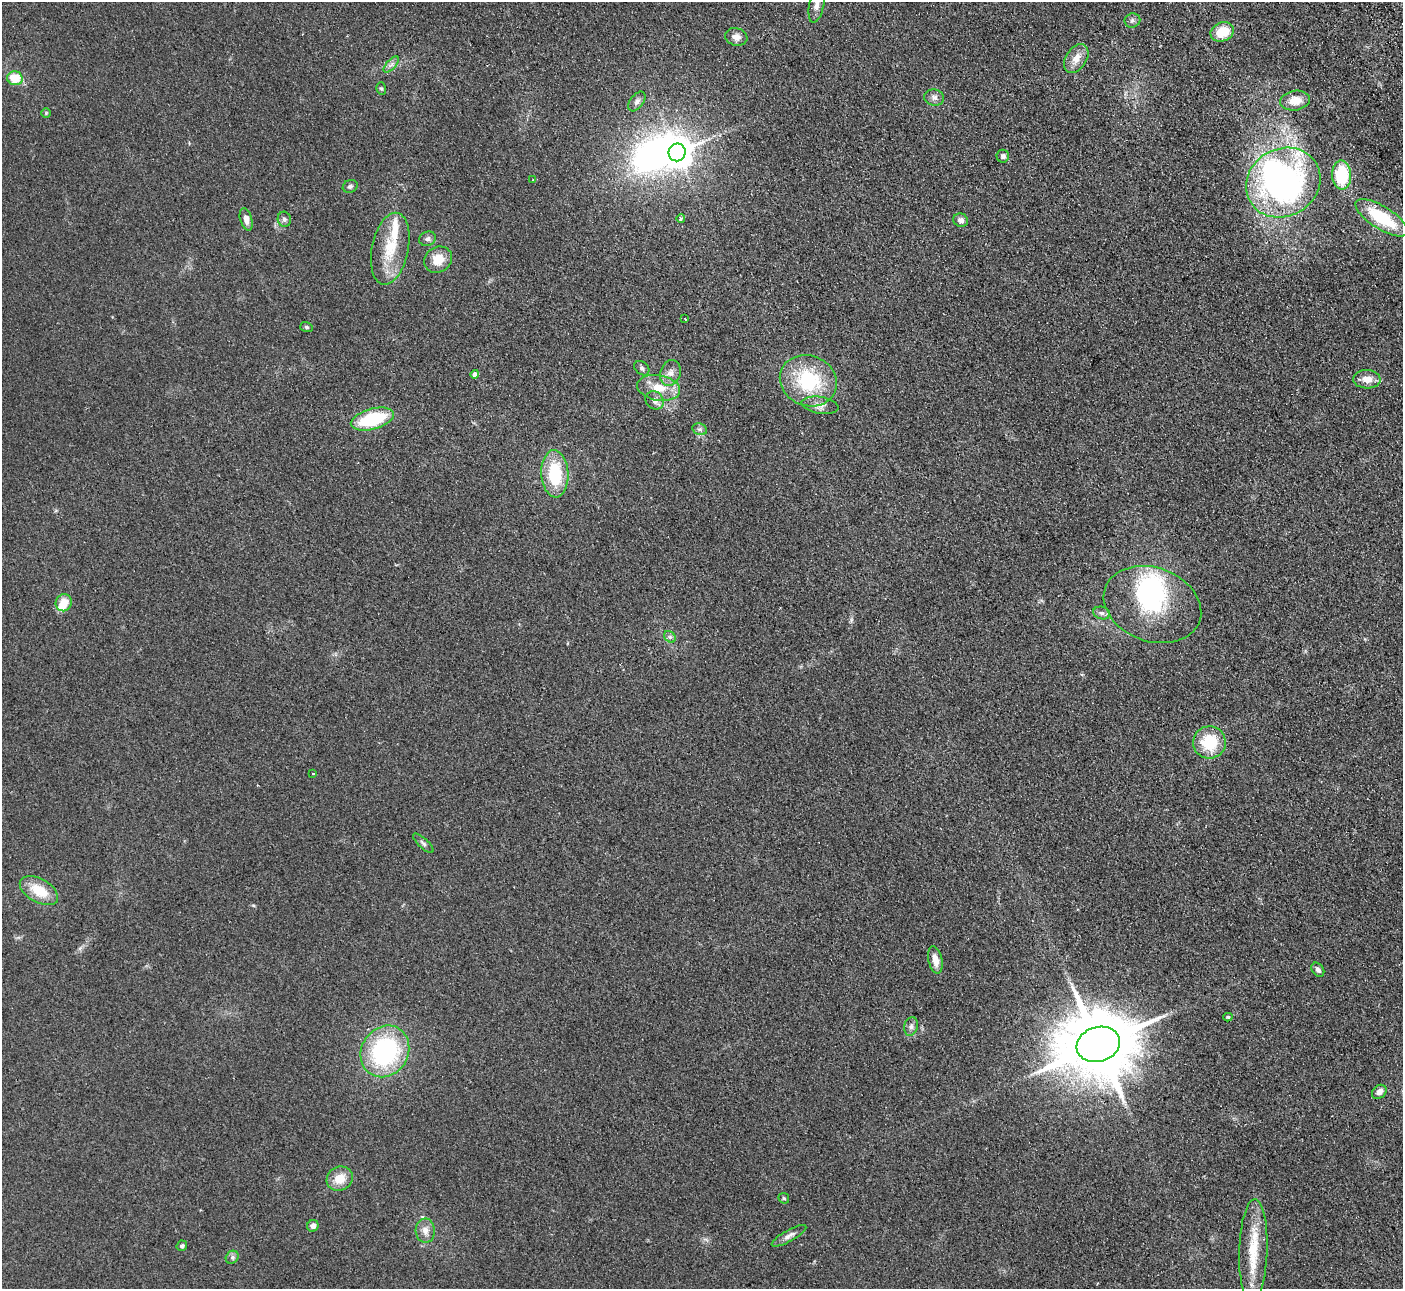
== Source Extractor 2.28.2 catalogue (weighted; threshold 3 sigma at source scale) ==
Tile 10 of 4 x 4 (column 2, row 3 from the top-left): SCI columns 1455-2855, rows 1470-2756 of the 5710 x 5643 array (HDU 1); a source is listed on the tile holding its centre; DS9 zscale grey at full resolution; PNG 1405 x 1291 px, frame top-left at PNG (2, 2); each listed source drawn as its Kron ellipse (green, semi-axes under 4 px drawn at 4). Shown black and unused: <1% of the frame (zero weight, under 2 of 3 exposures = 3% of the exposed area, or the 3 px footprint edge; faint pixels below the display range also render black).
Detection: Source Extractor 2.28.2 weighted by HDU 2 'WHT'; one run over the whole footprint, this tile lists its part. Background 0.0981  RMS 0.01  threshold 0.0467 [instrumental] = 3 sigma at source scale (4.5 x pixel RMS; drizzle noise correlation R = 1.50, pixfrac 1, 0.05/0.05 arcsec/px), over >= 5 px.
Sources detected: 68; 4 inside a brighter object's white glare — neither listed nor drawn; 2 inside a brighter listed object's ellipse — not listed separately; the other 62 listed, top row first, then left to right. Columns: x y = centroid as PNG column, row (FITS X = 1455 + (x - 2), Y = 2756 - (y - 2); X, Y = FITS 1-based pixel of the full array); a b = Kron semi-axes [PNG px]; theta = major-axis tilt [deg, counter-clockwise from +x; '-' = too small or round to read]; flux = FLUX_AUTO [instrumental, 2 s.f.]
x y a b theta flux
817 4 18 7 78 8.1
1132 20 8 7 - 3
1222 32 12 9 21 25
736 37 11 8 -11 7.1
1076 59 16 10 58 11
391 65 10 4 48 3.3
15 78 8 7 - 23
381 88 6 4 -73 1.6
934 97 10 8 -11 4.4
637 101 11 6 53 3.9
1295 101 15 10 8 16
46 113 4 4 - 1.1
677 152 9 8 - 1300
1003 156 6 6 - 3.7
1342 175 14 9 -88 46
533 180 3 3 - 1.4
1283 183 38 33 30 310
350 186 7 6 - 2.5
1382 218 30 11 -32 59
246 219 11 6 -73 7.6
284 219 7 6 - 2.9
681 219 4 3 - 3.3
961 220 7 6 - 4
428 239 8 7 - 3.3
390 249 36 18 78 39
438 260 14 12 34 17
685 319 2 2 - 0.93
306 327 6 5 - 1.9
642 368 8 6 -40 2.6
670 373 13 10 70 7.6
475 374 4 4 - 5.8
1367 379 14 9 -3 10
808 381 29 25 -22 73
659 388 21 12 -10 21
655 400 10 8 -48 5.9
820 405 19 8 -9 7.5
372 419 22 10 15 61
700 429 7 5 -20 2.6
555 474 24 13 -87 52
64 603 8 8 - 15
1152 605 50 37 -20 89
1102 613 8 6 -15 3
670 637 6 5 - 2.4
1209 742 16 16 - 41
313 774 3 3 - 0.82
423 843 13 5 -43 3
39 891 21 11 -30 25
935 960 14 7 -78 11
1318 970 8 5 -54 3.6
1228 1017 4 3 - 1.3
911 1026 9 6 77 3.9
1098 1044 22 17 17 11000
385 1051 27 23 57 150
1379 1092 8 6 41 6.2
340 1179 13 12 - 16
784 1198 6 5 - 1.4
313 1226 6 5 - 5
425 1231 12 9 -88 7.9
789 1236 19 5 29 5.6
182 1246 5 5 - 2.2
1253 1250 51 14 88 41
232 1257 7 6 - 2.6
Overlapping masked pixels (flux is a lower limit): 1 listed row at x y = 1098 1044
Isophote crosses this tile's border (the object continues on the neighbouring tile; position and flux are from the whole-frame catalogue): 1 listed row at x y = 817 4